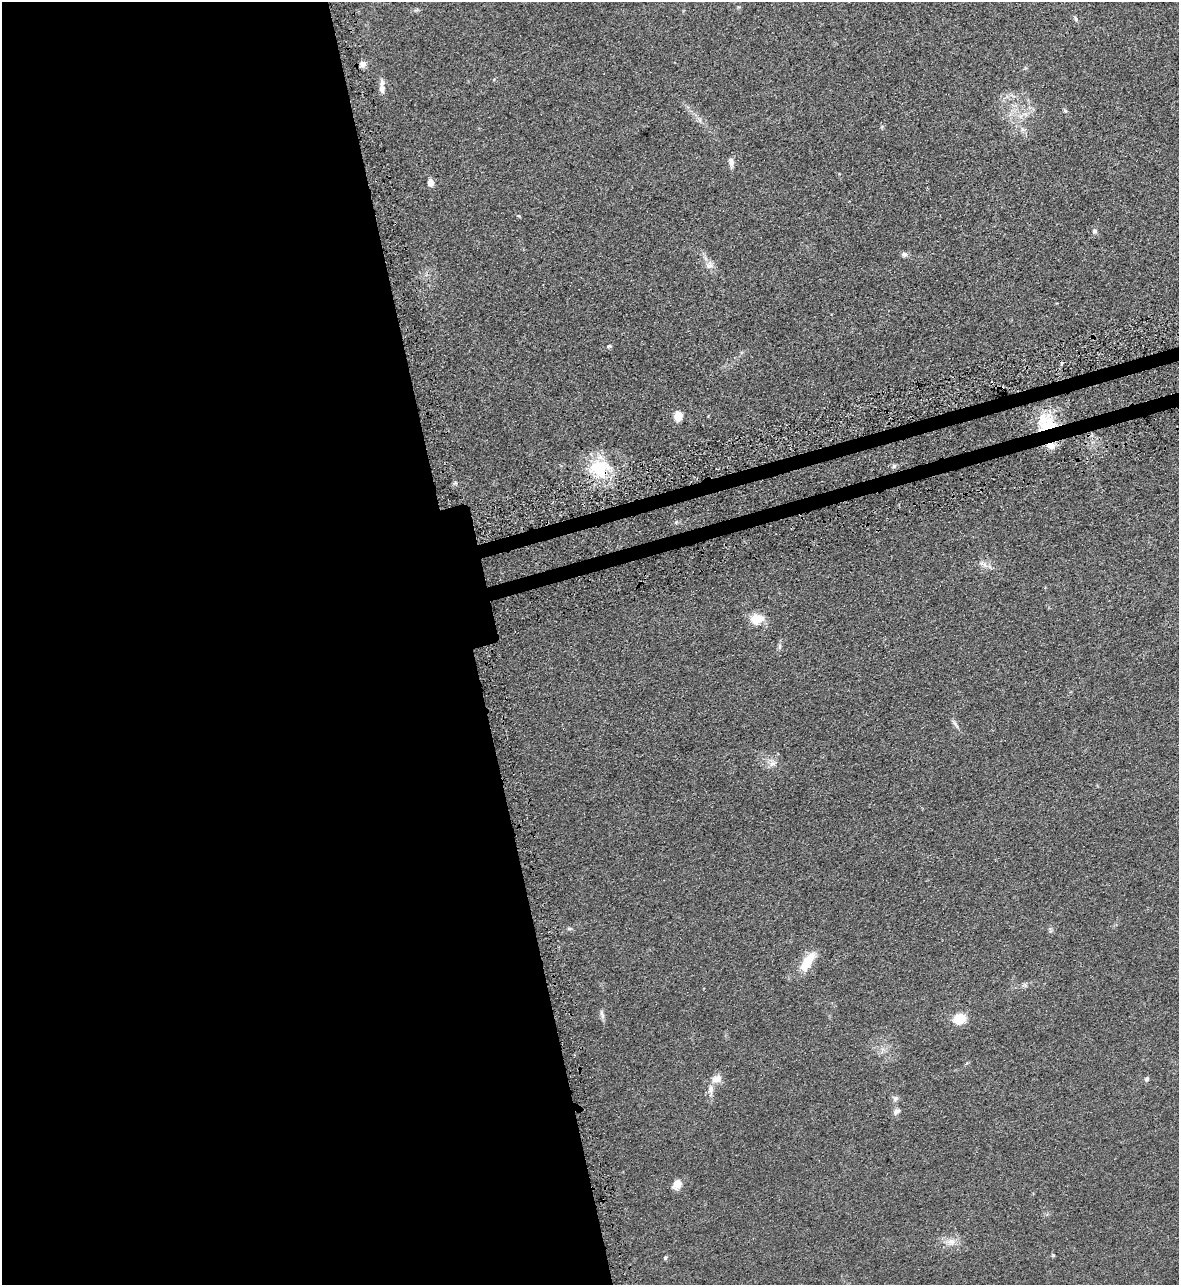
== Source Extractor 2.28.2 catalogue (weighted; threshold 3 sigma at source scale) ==
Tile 9 of 4 x 4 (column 1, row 3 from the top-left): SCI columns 184-1360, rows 1335-2617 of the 5195 x 5235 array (HDU 1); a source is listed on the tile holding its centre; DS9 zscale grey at full resolution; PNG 1181 x 1287 px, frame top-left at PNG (2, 2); no overlay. Shown black and unused: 41% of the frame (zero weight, under 3 of 5 exposures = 4% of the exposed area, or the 3 px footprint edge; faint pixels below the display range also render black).
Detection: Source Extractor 2.28.2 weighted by HDU 2 'WHT'; one run over the whole footprint, this tile lists its part. Background 0.047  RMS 0.0063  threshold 0.0284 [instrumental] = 3 sigma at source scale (4.5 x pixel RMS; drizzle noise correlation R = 1.50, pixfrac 1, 0.05/0.05 arcsec/px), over >= 5 px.
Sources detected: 34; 1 cosmic-ray / hot-pixel residue — not listed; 1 inside a brighter listed object's ellipse — not listed separately; the other 32 listed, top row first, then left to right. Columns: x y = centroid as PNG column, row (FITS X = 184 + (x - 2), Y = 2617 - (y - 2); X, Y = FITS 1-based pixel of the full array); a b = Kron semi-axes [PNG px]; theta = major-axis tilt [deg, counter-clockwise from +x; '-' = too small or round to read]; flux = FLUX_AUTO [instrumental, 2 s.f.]
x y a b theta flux
1076 19 7 5 -61 1.1
363 64 8 7 - 2.5
382 87 19 6 -87 3.9
1022 129 7 4 -71 1.4
731 162 12 6 -80 2.6
430 182 7 5 -82 4.4
1094 231 6 6 - 1.4
904 254 8 6 14 1.9
709 265 10 9 - 3.4
609 346 6 4 20 0.76
678 416 9 8 - 7.3
1047 425 27 22 50 28
894 466 6 5 - 1.3
599 468 28 25 -8 30
985 565 10 5 -64 2.5
757 619 14 10 4 11
780 647 9 4 90 1.4
955 725 15 3 -57 1.7
772 764 10 7 29 2.7
569 928 6 4 0 0.88
807 962 28 10 57 13
602 1013 10 5 -73 1.9
960 1019 11 9 11 15
717 1079 13 10 16 4.9
1147 1079 6 6 - 1.3
711 1090 16 7 -90 3.8
895 1099 8 7 - 1.8
897 1111 10 7 44 2.2
677 1184 12 9 61 5.1
951 1241 11 9 0 4.6
1053 1255 4 4 - 0.71
665 1258 6 4 59 0.95
Overlapping masked pixels (flux is a lower limit): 2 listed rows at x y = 1047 425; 599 468